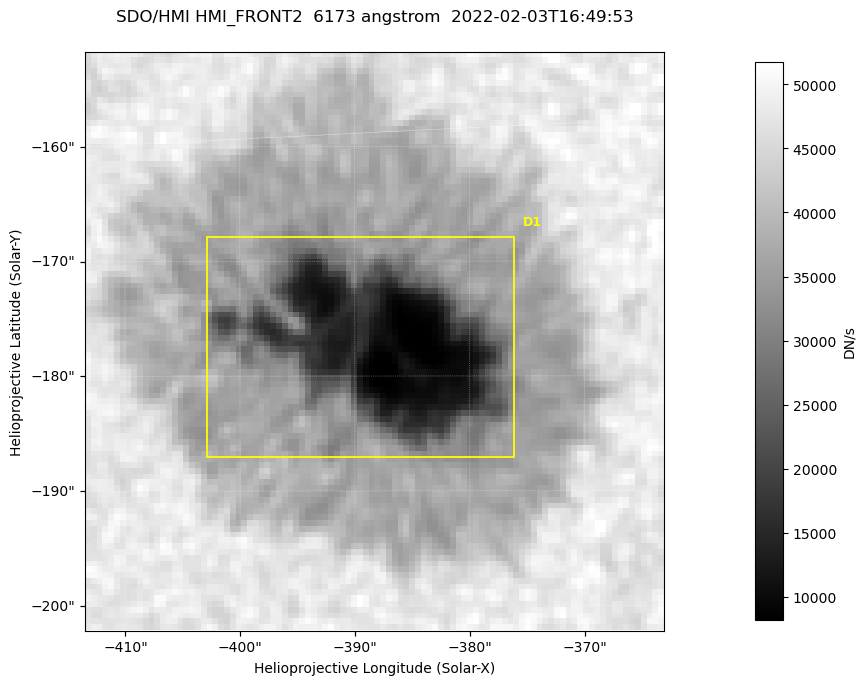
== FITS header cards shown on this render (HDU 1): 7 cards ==
TELESCOP= 'SDO/HMI '           / Telescope
INSTRUME= 'HMI_FRONT2'         / For HMI: HMI_SIDE1, HMI_FRONT2, or HMI_COMBINED
WAVELNTH=                6173. / [angstrom] Wavelength
DATE-OBS= '2022-02-03T16:49:53.300' / [ISO] Observation date {DATE__OBS}
CTYPE1  = 'HPLN-TAN'           / CTYPE1: HPLN
CTYPE2  = 'HPLT-TAN'           / CTYPE2: HPLT
BUNIT   = 'DN/s    '           / Physical Units

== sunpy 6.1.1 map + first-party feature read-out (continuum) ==
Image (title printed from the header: SDO/HMI HMI_FRONT2  6173 angstrom  2022-02-03T16:49:53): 100 x 100 px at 0.504 arcsec/px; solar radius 974 arcsec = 1932 px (partial field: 0.1% of the solar disc is inside the frame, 100% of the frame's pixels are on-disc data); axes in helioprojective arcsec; data unit DN/s (BUNIT, on the colour bar)
Orientation: roll -0.0703 deg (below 1 deg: not rotated)
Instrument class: CONTINUUM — white-light / continuum photospheric image (CONTENT/OBS_TYPE)
Dark features (sunspots / pores): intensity divided by the frame's on-disc median (partial field: no limb-darkening profile); reference = the frame's on-disc median (the 8%-of-disc-diameter window exceeds this field); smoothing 3 px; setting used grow <= 0.75, no closing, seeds <= 0.75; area >= 9 px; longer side >= 3 px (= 1.5 arcsec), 3 px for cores <= 0.7; partial field; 1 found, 1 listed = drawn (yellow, D1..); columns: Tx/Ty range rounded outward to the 2 arcsec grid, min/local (2 s.f., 1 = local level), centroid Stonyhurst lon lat
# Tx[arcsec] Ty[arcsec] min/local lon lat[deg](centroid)
D1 -404..-376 -188..-168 0.16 -24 -16